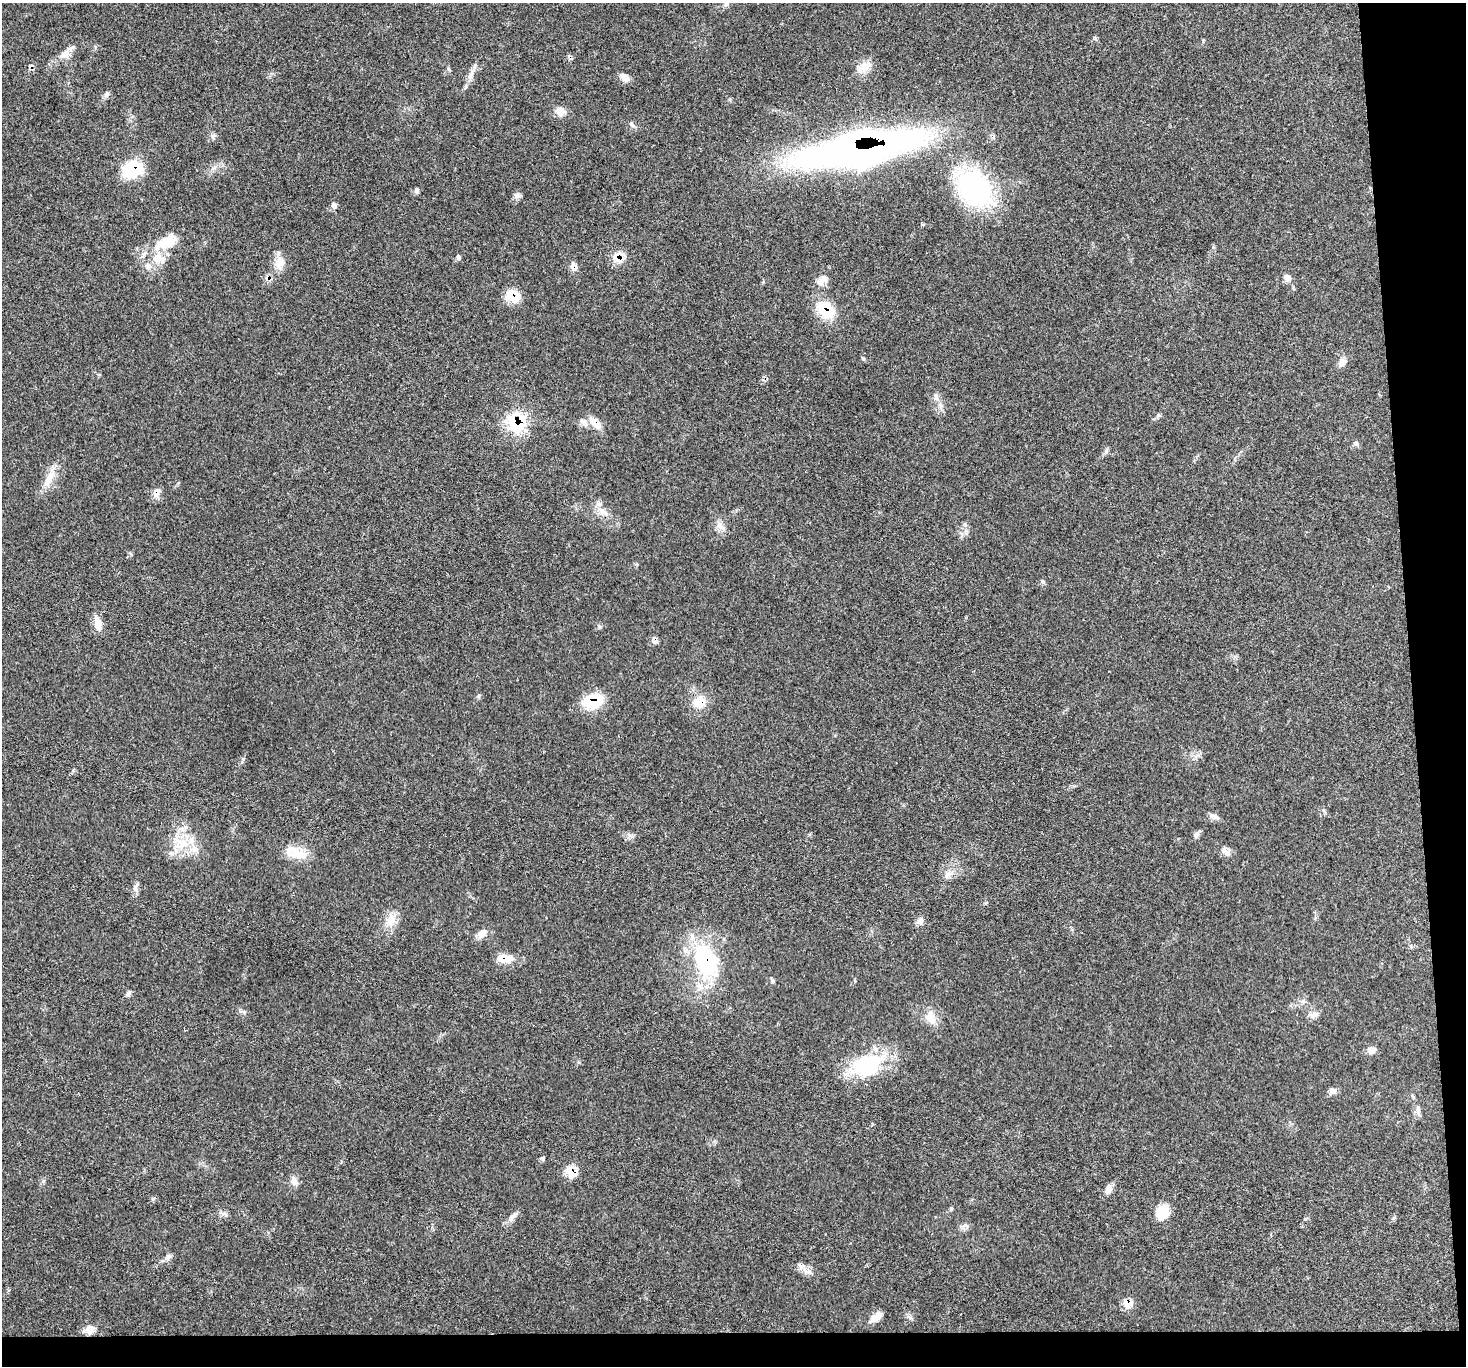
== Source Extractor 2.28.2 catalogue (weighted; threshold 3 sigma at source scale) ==
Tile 9 of 3 x 3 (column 3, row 3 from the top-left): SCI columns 2929-4392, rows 129-1492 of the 4392 x 4373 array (HDU 1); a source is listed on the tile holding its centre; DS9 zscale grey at full resolution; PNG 1468 x 1368 px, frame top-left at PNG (2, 3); no overlay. Shown black and unused: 6% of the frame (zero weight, under 3 of 5 exposures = <1% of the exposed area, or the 3 px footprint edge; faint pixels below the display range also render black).
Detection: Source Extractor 2.28.2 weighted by HDU 2 'WHT'; one run over the whole footprint, this tile lists its part. Background 0.0464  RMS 0.004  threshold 0.018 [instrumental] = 3 sigma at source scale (4.5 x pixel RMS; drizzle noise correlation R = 1.50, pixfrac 1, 0.05/0.05 arcsec/px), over >= 5 px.
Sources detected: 78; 2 cosmic-ray / hot-pixel residue — not listed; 3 inside a brighter listed object's ellipse — not listed separately; the other 73 listed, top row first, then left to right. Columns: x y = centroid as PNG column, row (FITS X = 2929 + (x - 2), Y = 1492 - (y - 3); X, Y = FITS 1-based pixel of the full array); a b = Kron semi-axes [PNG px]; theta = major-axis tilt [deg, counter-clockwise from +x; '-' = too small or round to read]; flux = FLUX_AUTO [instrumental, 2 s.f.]
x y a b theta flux
726 4 6 6 - 1
65 54 16 9 39 3.5
865 67 16 11 27 4.2
471 74 25 6 64 2.9
625 78 12 8 -40 2.2
107 94 8 6 36 1.1
560 111 14 11 -23 3
632 125 9 4 -45 0.93
859 149 69 19 10 440
132 169 23 18 20 16
975 188 47 35 -53 48
417 191 7 7 - 0.92
517 195 9 7 14 1.4
334 205 8 7 - 1.4
167 242 33 15 21 11
458 257 8 5 -89 0.77
618 258 17 11 -82 4.6
279 263 18 11 78 4.3
148 266 9 7 -75 1.8
574 267 13 8 -60 1.9
1287 277 11 9 -38 1.9
823 280 18 8 48 2.9
512 296 17 14 -21 6.6
825 310 26 18 -38 12
1342 362 13 8 44 2
936 397 10 6 85 1.5
940 405 8 5 -45 1.2
516 423 19 18 - 24
594 423 20 9 -48 4.3
1356 443 8 5 -50 0.84
49 479 29 9 61 6
156 493 11 9 -76 2.3
603 511 18 7 -34 3.3
721 526 16 6 -58 2.4
1043 582 6 4 -20 0.57
98 624 19 9 -74 3.7
599 627 6 4 -88 0.58
478 696 6 4 71 0.53
593 702 23 15 8 13
699 702 18 16 -58 6.7
1213 816 12 5 -25 1.5
1196 835 9 6 54 1.2
183 843 20 11 -29 7.8
1225 851 15 6 -44 1.9
296 852 35 11 -17 7.3
948 874 10 8 81 2
135 888 10 6 -80 1.4
391 920 17 11 66 4.9
920 921 10 8 69 1.6
482 933 14 9 46 2.8
506 959 20 10 16 4.8
706 960 50 27 -71 35
772 980 10 3 -64 0.58
128 994 9 5 56 0.91
244 1012 5 5 - 0.64
1313 1015 9 8 - 1.9
930 1017 19 12 -66 4.5
1371 1050 11 8 -3 2
867 1065 40 27 23 28
1333 1091 10 7 -18 1.4
1418 1111 11 6 -81 1.5
571 1172 16 12 -41 5.1
294 1181 14 8 -73 2.3
1109 1189 13 8 72 2.1
951 1208 5 4 - 0.49
1162 1212 16 13 64 7.7
225 1214 8 4 -38 0.91
511 1218 12 5 73 1.5
168 1257 10 5 22 1.4
808 1272 12 4 -5 1.6
1127 1303 13 11 28 3.5
876 1317 15 8 37 3.2
90 1329 13 10 79 2.9
Overlapping masked pixels (flux is a lower limit): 15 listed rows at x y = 859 149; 132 169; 618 258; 574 267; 512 296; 825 310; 516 423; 594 423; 156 493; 593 702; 699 702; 506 959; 706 960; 571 1172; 1127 1303
Unlisted compact peaks at least as high as the median listed source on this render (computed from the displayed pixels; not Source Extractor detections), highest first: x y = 863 359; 243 759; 965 1225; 153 1199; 43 1181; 1158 415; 1106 452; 212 136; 910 1318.